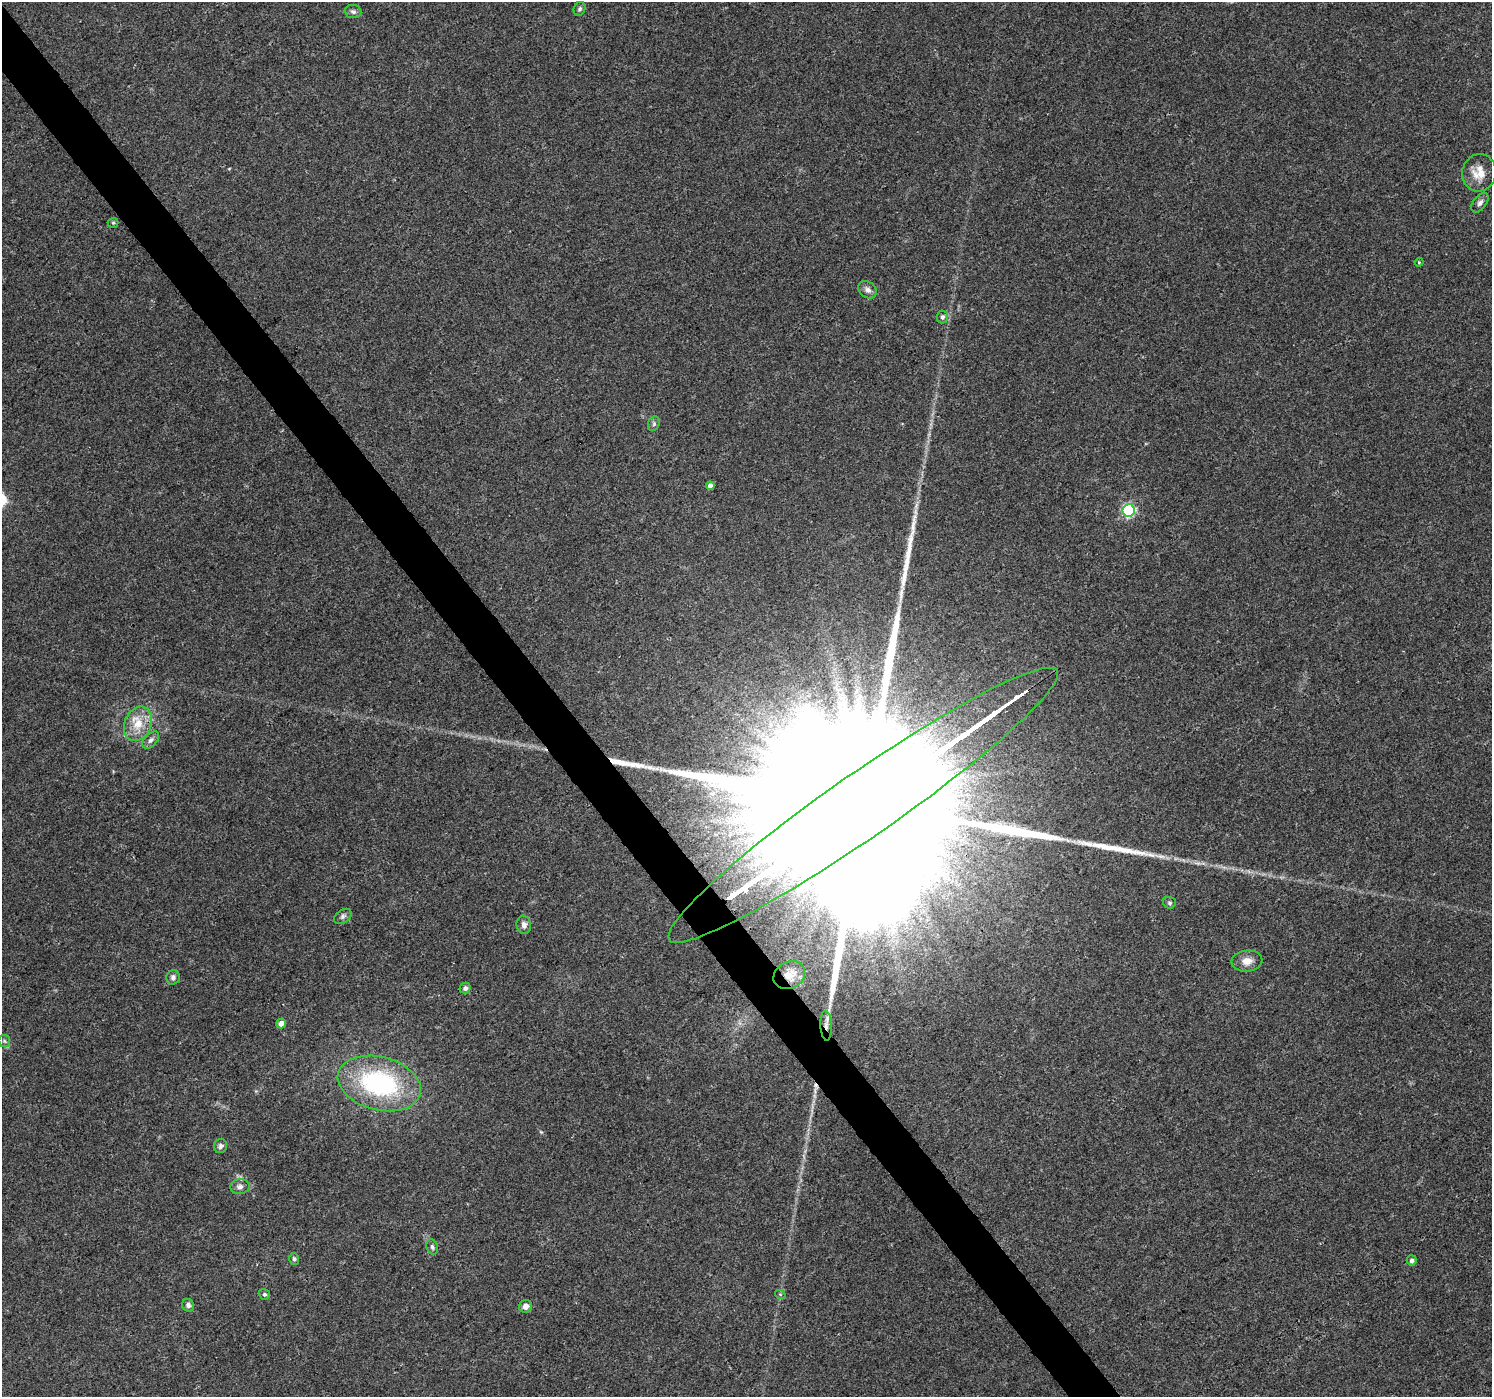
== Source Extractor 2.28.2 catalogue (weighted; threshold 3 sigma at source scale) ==
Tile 11 of 4 x 4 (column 3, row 3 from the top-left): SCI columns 2988-4477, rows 1591-2985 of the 5969 x 5907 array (HDU 1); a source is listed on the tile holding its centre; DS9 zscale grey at full resolution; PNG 1494 x 1399 px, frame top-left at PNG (2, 2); each listed source drawn as its Kron ellipse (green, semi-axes under 4 px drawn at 4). Shown black and unused: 3% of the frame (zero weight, under 3 of 4 exposures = <1% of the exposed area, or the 3 px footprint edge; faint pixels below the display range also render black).
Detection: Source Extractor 2.28.2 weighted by HDU 2 'WHT'; one run over the whole footprint, this tile lists its part. Background 0.0342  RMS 0.0035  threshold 0.0158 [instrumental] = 3 sigma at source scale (4.5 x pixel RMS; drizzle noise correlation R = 1.50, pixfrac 1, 0.0396/0.0396 arcsec/px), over >= 5 px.
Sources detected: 37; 3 long thin detections or spike segments (spike, bleed or trail) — neither listed nor drawn; the other 34 listed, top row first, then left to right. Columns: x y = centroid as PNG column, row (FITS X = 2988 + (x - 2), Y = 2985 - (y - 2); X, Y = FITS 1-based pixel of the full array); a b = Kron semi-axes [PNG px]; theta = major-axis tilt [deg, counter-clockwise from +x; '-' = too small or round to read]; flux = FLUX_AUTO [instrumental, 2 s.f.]
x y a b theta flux
580 9 7 5 67 0.74
353 12 8 6 -6 1
1479 173 19 17 77 6.1
1480 203 11 6 53 1.3
113 223 5 5 - 0.46
1419 262 4 4 - 0.33
867 290 10 7 -39 1.6
942 317 6 5 - 1
654 424 7 5 71 0.78
710 486 4 4 - 1.8
1128 510 6 6 - 51
138 724 18 13 68 7.1
151 740 10 6 46 1.2
863 805 236 32 35 170000
1169 903 6 6 - 0.63
343 916 10 6 33 1.1
524 925 9 7 -82 1.6
1247 961 15 10 5 3.4
789 975 16 13 27 5.6
173 977 7 6 - 1.2
465 988 5 5 - 1.2
281 1023 5 5 - 2.3
826 1026 15 5 -87 2.3
4 1041 6 5 - 0.69
379 1083 42 26 -15 52
220 1146 7 6 - 1.1
240 1187 10 7 6 1.5
432 1247 8 5 -71 0.96
294 1259 6 5 - 0.63
1412 1260 5 5 - 1
264 1294 6 5 - 0.72
780 1294 5 3 - 0.32
188 1305 6 6 - 1.1
525 1306 6 6 - 2.1
Overlapping masked pixels (flux is a lower limit): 3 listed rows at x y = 863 805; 789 975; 826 1026